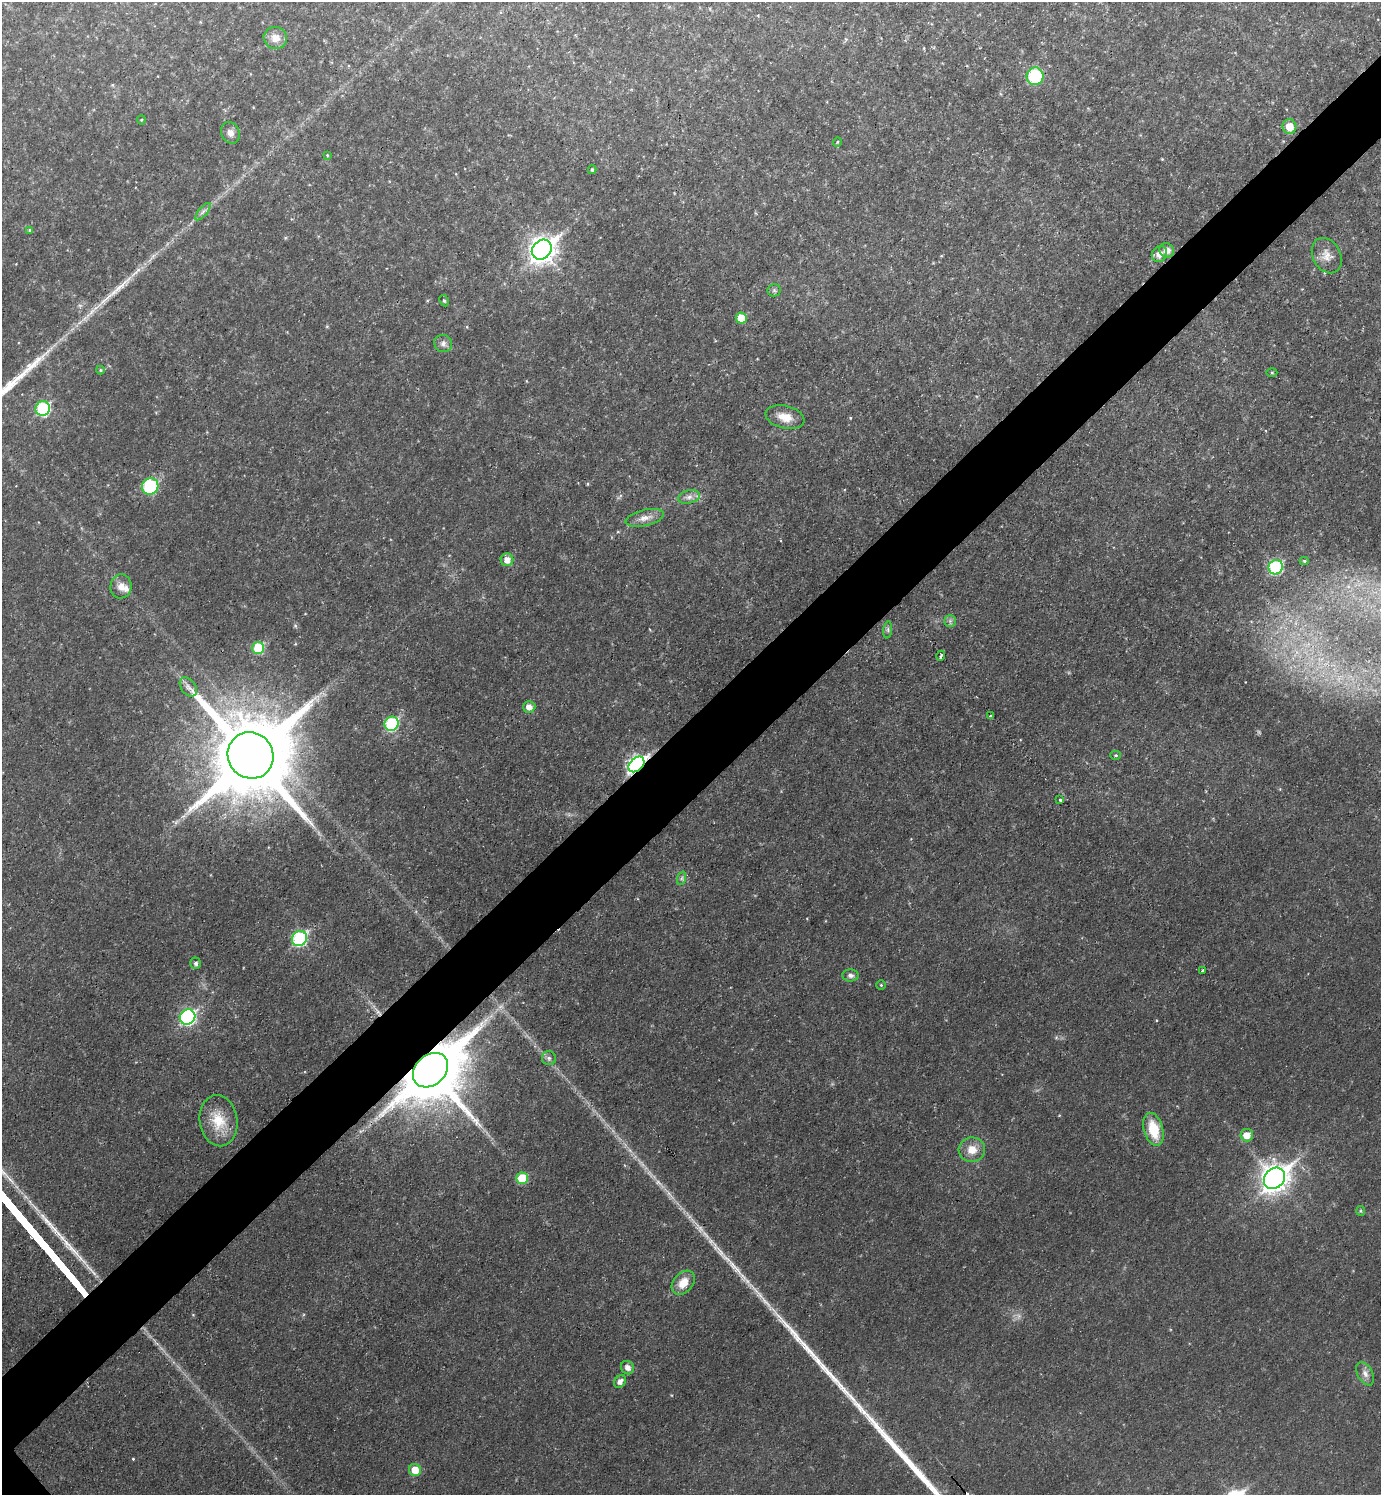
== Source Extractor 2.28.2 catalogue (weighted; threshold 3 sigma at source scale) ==
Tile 10 of 4 x 4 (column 2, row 3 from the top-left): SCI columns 1537-2915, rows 1496-2988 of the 5973 x 5975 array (HDU 1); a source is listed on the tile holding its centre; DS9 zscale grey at full resolution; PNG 1383 x 1497 px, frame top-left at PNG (2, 2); each listed source drawn as its Kron ellipse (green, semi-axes under 4 px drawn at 4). Shown black and unused: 6% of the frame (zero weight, under 2 of 3 exposures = <1% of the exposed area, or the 3 px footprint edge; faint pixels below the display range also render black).
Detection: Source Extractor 2.28.2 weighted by HDU 2 'WHT'; one run over the whole footprint, this tile lists its part. Background 0.0392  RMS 0.0076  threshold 0.0341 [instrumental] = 3 sigma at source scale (4.5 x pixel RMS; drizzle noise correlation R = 1.50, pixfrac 1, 0.05/0.05 arcsec/px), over >= 5 px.
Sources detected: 65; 2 long thin detections or spike segments (spike, bleed or trail) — neither listed nor drawn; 1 inside a brighter listed object's ellipse — not listed separately; the other 62 listed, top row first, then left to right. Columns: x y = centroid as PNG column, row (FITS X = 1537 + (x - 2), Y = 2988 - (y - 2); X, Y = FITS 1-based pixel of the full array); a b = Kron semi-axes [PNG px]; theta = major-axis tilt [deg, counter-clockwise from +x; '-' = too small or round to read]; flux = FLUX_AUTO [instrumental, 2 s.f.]
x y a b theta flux
275 38 12 11 - 6.9
1035 76 9 8 - 43
141 120 4 4 - 0.89
1289 127 7 7 - 12
230 133 11 9 -65 4.2
837 142 5 3 - 0.74
327 155 4 3 - 0.61
592 170 4 3 - 1.2
203 212 11 3 50 2.1
30 230 4 4 - 1.4
542 250 11 9 44 610
1167 250 7 7 - 5.7
1159 254 8 7 - 5.5
1327 256 18 14 -62 8
774 290 6 6 - 1.5
444 301 6 4 -62 1
741 318 5 5 - 19
443 343 9 8 - 3.2
100 370 4 4 - 1
1272 372 5 3 - 0.74
43 408 7 7 - 71
785 417 20 11 -13 11
150 486 8 8 - 53
689 497 11 6 15 3.8
645 518 19 8 13 6.4
507 560 6 6 - 6.2
1304 561 4 4 - 1.1
1276 567 7 7 - 74
121 586 12 10 83 6.5
950 621 6 6 - 1.9
888 630 8 4 83 1.7
258 648 6 6 - 31
941 656 5 3 - 6.7
188 687 11 7 -53 3.8
529 707 6 6 - 5.1
990 716 3 3 - 2.6
392 724 7 6 - 74
250 755 23 22 - 12000
1116 755 5 4 - 1
636 764 9 6 43 250
1060 800 3 3 - 3.9
682 878 7 4 71 1.5
299 939 8 7 - 95
196 963 6 5 - 1.9
1202 970 3 3 - 2.9
850 975 8 6 -3 2.5
881 985 4 4 - 0.88
188 1017 8 7 - 150
549 1058 7 7 - 2.3
430 1070 19 15 42 6800
219 1121 26 19 -82 21
1153 1129 17 9 -74 23
1247 1135 6 6 - 8.8
972 1150 13 12 - 9.7
522 1178 6 6 - 24
1275 1178 11 9 46 730
1361 1211 5 4 - 0.96
683 1283 14 9 49 11
627 1368 7 6 - 4.6
1365 1374 13 7 -61 4.3
620 1382 7 5 47 3.9
415 1470 6 6 - 12
Overlapping masked pixels (flux is a lower limit): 2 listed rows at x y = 636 764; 430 1070
Unlisted compact peaks at least as high as the median listed source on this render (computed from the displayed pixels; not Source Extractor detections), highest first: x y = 853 1399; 787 1326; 133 1459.